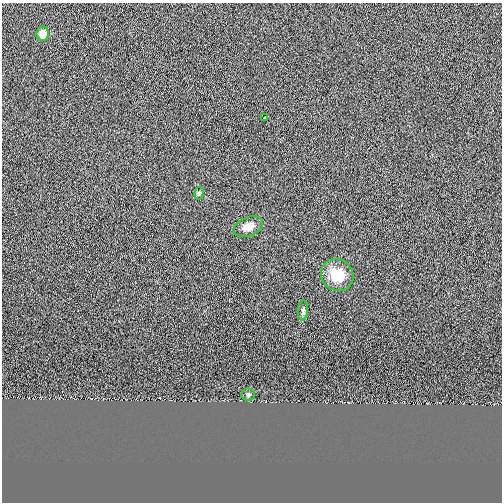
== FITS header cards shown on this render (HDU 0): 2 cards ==
NAXIS1  =                  500
NAXIS2  =                  500

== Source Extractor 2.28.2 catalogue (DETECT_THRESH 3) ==
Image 500 x 500 px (HDU 0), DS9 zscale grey, 1 PNG px = 1 image px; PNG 504 x 504 px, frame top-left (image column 1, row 500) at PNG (2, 3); each listed source drawn as its Kron ellipse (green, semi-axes under 4 px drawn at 4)
Background -5.19e-07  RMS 0.011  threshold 0.0332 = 3 sigma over >= 5 px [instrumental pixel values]
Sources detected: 7; all 7 listed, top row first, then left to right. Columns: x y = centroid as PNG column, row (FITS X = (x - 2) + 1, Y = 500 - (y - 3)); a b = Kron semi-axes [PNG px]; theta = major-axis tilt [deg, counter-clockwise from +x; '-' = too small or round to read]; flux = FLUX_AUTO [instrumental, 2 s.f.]
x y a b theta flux
42 34 7 6 - 7.1
265 117 4 3 - 3.5
199 193 6 4 77 1
248 227 15 9 22 6.8
337 275 17 15 -42 17
303 310 10 5 87 1.8
248 394 7 6 - 1.8